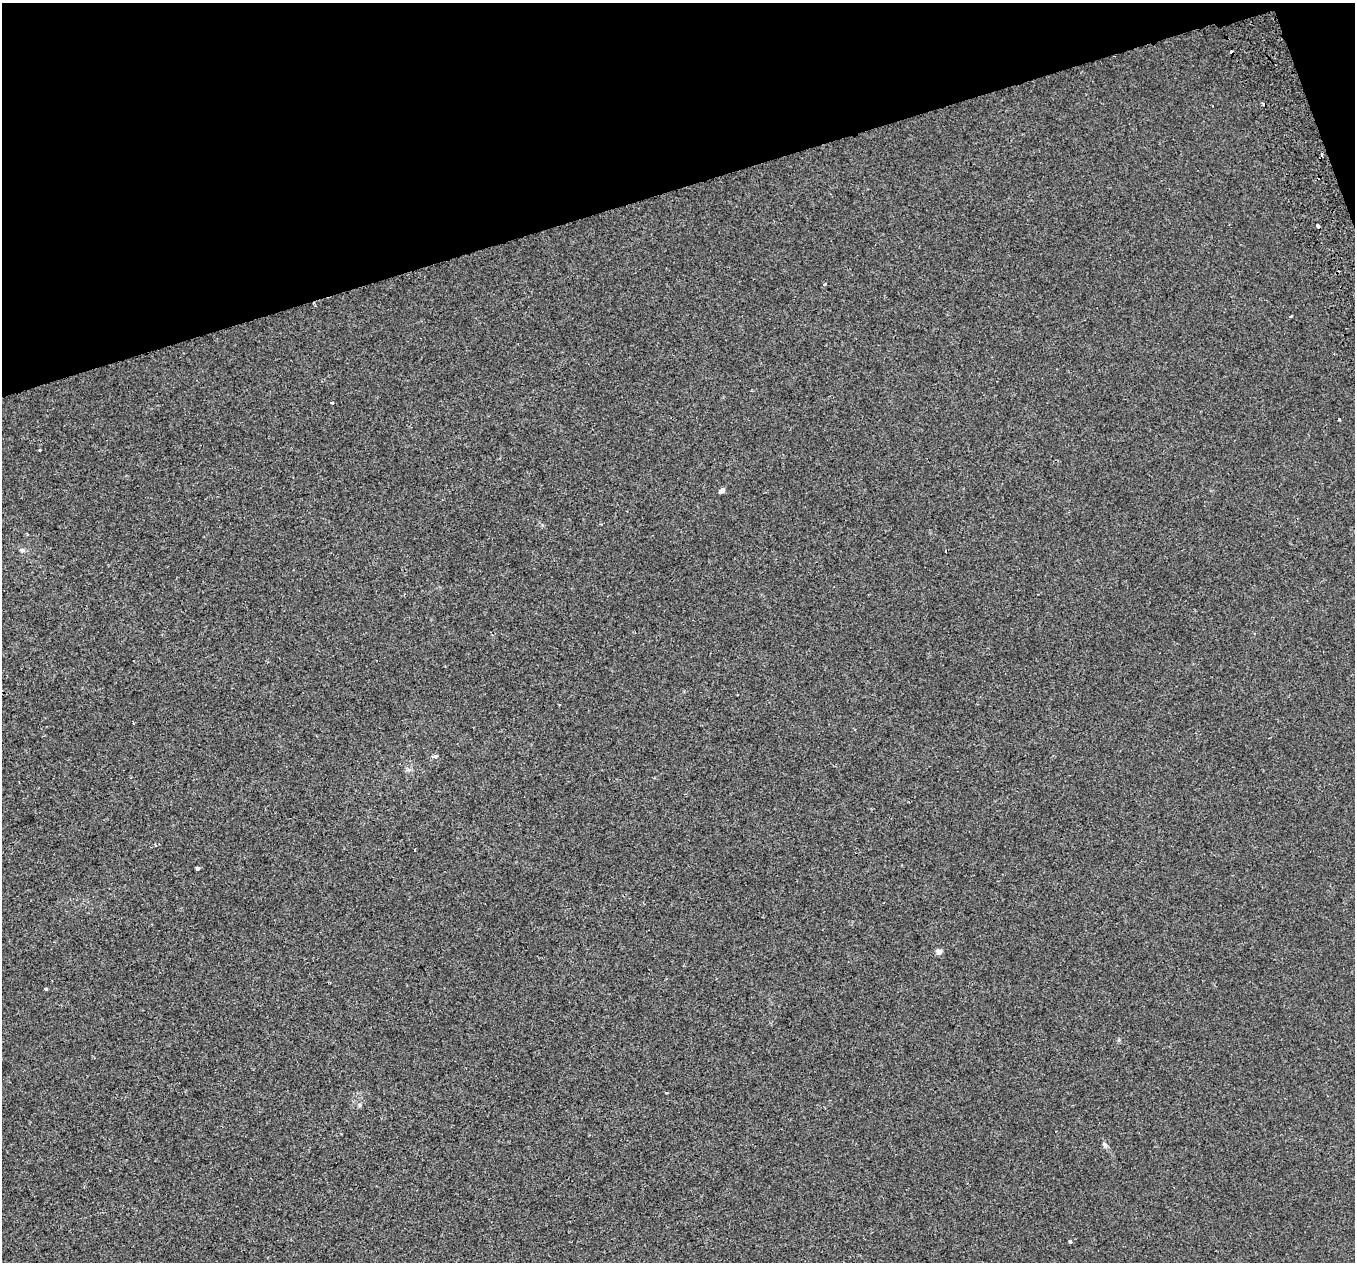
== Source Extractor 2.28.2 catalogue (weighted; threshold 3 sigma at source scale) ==
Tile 3 of 4 x 4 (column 3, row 1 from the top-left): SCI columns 2791-4143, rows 3937-5196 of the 5580 x 5297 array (HDU 1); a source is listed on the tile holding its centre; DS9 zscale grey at full resolution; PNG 1357 x 1264 px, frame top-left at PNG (2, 3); no overlay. Shown black and unused: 15% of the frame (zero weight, under 2 of 3 exposures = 3% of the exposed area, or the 3 px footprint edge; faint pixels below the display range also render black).
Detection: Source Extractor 2.28.2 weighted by HDU 2 'WHT'; one run over the whole footprint, this tile lists its part. Background 0.00307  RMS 0.0029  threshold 0.0129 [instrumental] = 3 sigma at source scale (4.5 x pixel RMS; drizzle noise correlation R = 1.50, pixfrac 1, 0.0396/0.0396 arcsec/px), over >= 5 px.
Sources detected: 21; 4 cosmic-ray / hot-pixel residue — not listed; the other 17 listed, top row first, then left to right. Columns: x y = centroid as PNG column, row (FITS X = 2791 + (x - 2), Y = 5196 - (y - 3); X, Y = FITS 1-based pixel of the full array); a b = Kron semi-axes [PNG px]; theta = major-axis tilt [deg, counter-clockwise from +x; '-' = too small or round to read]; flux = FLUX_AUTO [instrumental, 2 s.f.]
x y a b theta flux
1321 154 4 3 - 0.77
824 284 3 3 - 0.69
1291 316 3 2 - 0.52
332 403 3 2 - 0.25
1339 419 3 3 - 0.47
40 450 3 2 - 0.99
722 490 5 4 - 1.6
22 550 7 5 0 0.6
133 723 2 2 - 0.22
435 756 5 4 - 0.8
415 850 3 2 - 0.33
197 868 4 4 - 1.1
939 951 8 6 -36 0.92
46 989 3 3 - 2.1
666 1093 3 2 - 0.41
1105 1145 8 6 -74 0.67
1070 1242 3 3 - 0.77
Overlapping masked pixels (flux is a lower limit): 1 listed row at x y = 1321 154